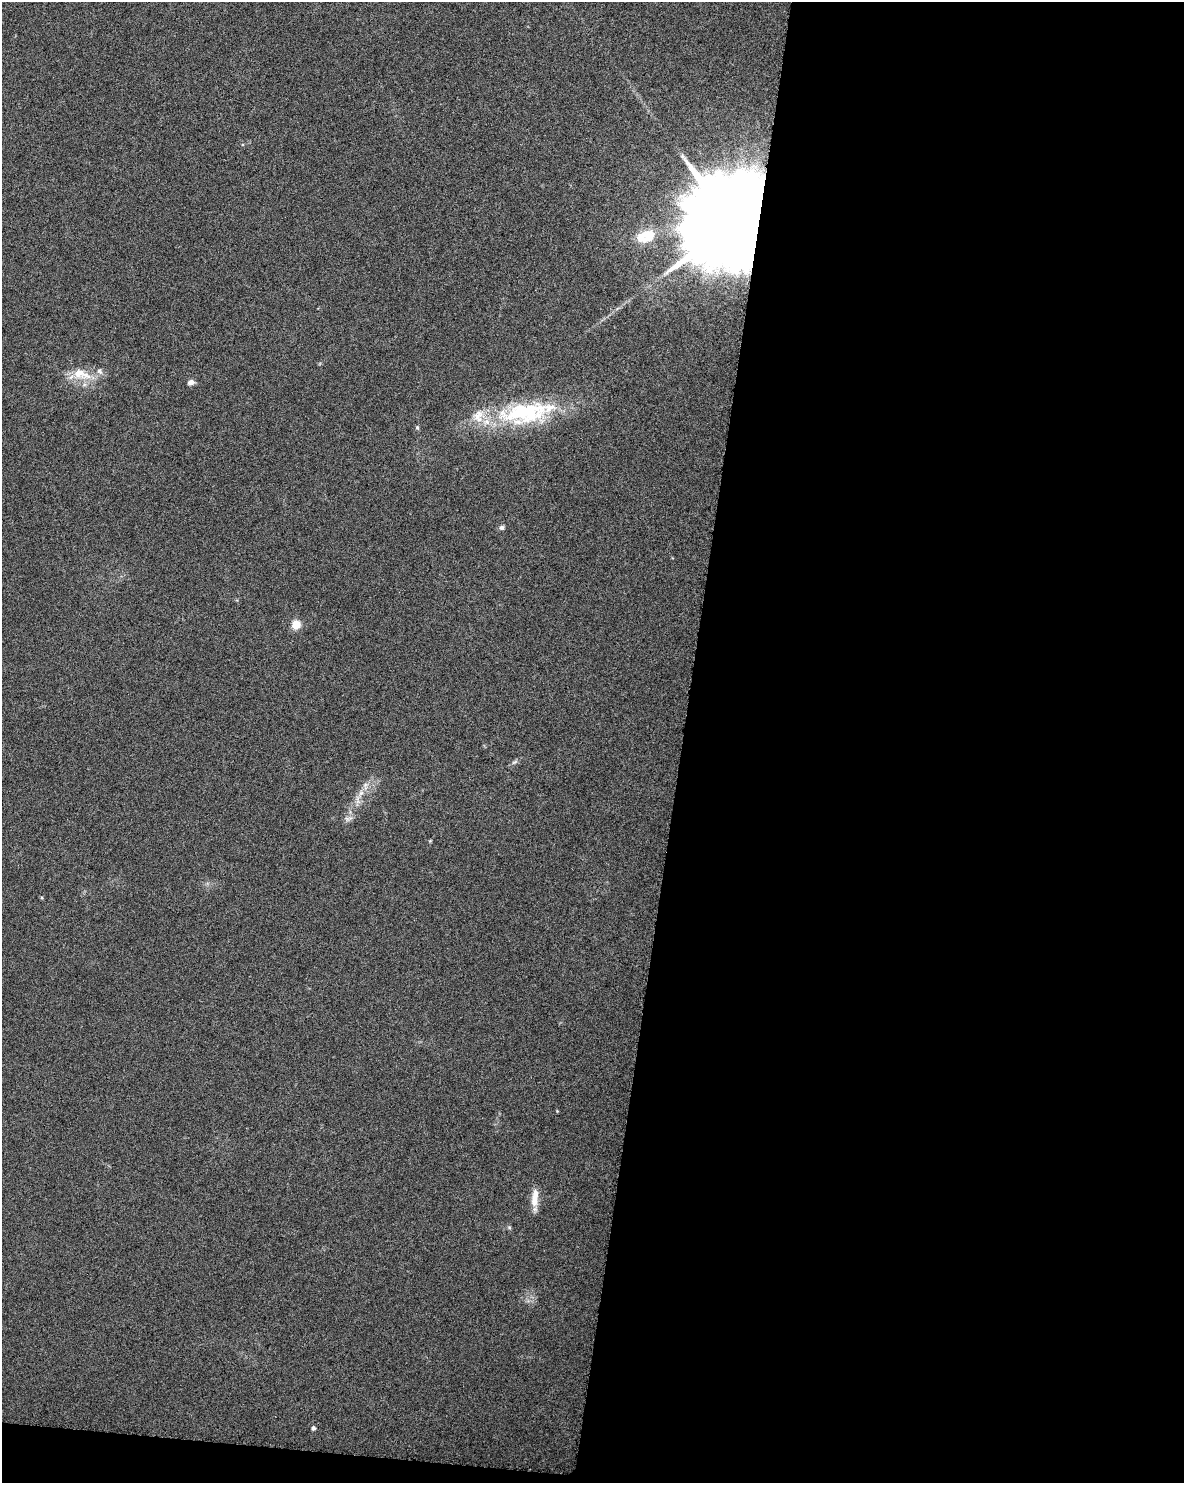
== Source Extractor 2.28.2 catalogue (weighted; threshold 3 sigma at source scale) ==
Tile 12 of 4 x 3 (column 4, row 3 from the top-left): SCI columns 3548-4729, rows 231-1711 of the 4740 x 4960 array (HDU 1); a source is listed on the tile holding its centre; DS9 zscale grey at full resolution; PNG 1186 x 1485 px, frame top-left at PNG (2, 2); no overlay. Shown black and unused: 44% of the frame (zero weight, under 3 of 6 exposures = <1% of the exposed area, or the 3 px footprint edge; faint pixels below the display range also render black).
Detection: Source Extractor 2.28.2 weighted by HDU 2 'WHT'; one run over the whole footprint, this tile lists its part. Background 0.0175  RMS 0.0035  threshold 0.0143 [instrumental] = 3 sigma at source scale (4.09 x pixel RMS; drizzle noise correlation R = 1.36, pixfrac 0.8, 0.0396/0.0396 arcsec/px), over >= 5 px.
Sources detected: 18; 3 inside a brighter listed object's ellipse — not listed separately; the other 15 listed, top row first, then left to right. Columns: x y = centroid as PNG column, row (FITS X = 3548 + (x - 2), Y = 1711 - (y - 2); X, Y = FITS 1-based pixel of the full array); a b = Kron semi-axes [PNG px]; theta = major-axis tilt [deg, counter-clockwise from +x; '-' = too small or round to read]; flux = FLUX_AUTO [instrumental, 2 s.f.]
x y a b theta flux
732 224 24 18 79 11000
649 235 23 19 37 7.6
81 374 30 15 -13 8.2
191 382 7 5 12 1.6
526 413 80 28 9 38
417 427 6 5 - 0.52
502 527 7 6 - 0.86
296 625 8 7 - 4.9
514 762 10 4 33 0.77
361 793 16 6 64 2.6
348 818 14 6 17 1.3
430 841 5 3 - 0.29
535 1198 23 8 85 4.6
509 1227 6 4 -45 0.48
313 1428 5 4 - 0.94
Overlapping masked pixels (flux is a lower limit): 1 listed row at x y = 732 224